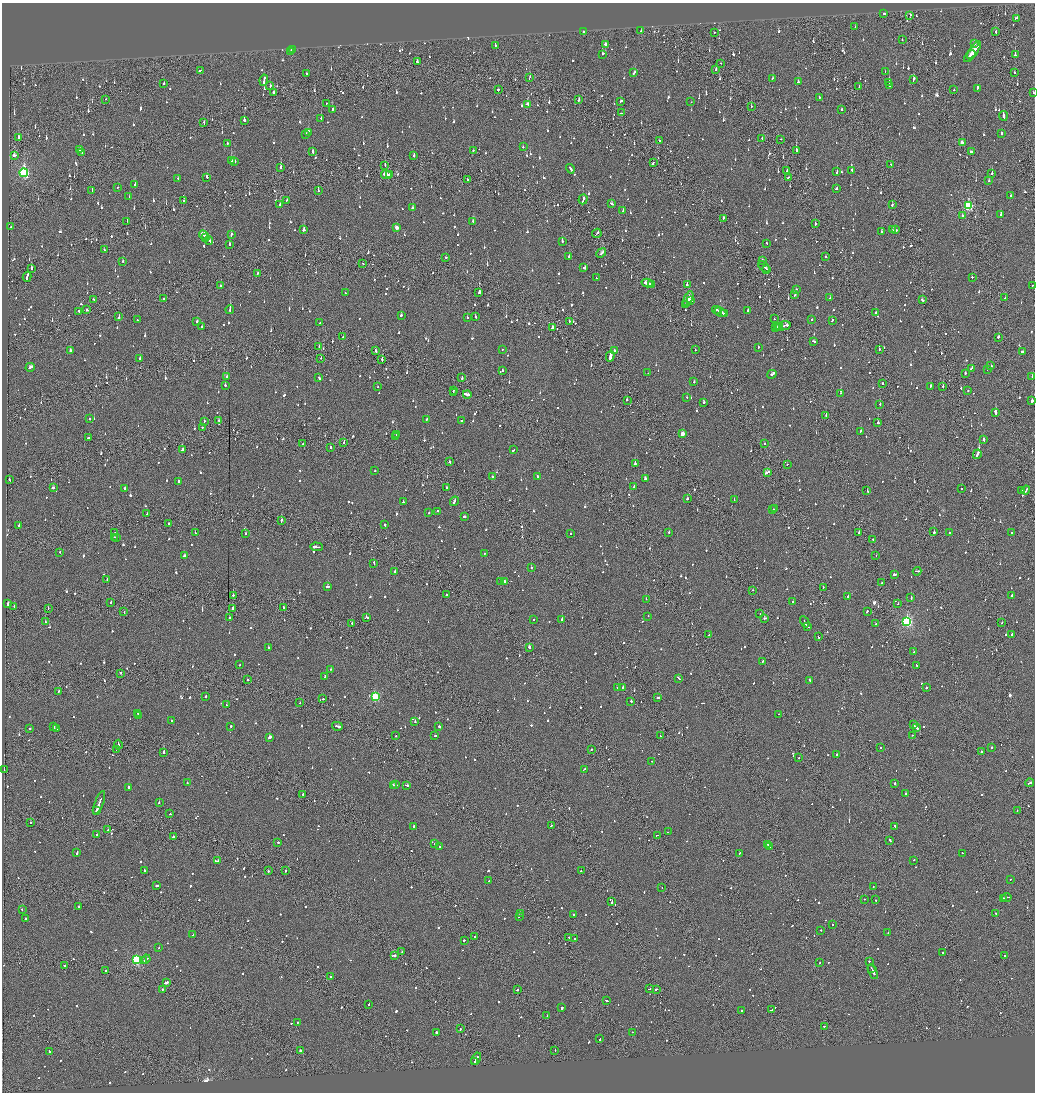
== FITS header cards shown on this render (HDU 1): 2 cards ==
NAXIS1  =                 2065
NAXIS2  =                 2180

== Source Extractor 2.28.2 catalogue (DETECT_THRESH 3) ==
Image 2065 x 2180 px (HDU 1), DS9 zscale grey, zoomed out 1/2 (1 PNG px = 2 x 2 image px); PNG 1037 x 1094 px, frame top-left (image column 1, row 2179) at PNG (2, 3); each listed source drawn as its Kron ellipse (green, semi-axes under 4 px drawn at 4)
Background -0.0821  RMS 0.063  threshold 0.188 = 3 sigma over >= 5 px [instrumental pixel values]
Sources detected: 1702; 90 cannot appear on this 1/2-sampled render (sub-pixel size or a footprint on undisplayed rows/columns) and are neither listed nor drawn; of the other 1612, the 500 brightest by FLUX_AUTO listed and drawn (1112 fainter detections omitted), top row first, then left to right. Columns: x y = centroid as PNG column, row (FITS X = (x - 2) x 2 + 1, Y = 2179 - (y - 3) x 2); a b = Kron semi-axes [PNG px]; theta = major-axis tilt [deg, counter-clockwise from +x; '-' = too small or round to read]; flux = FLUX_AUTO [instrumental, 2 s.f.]
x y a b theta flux
884 14 2 2 - 340
910 15 2 2 - 70
1016 18 3 2 - 88
855 27 3 2 - 74
583 31 2 2 - 560
641 31 2 2 - 96
714 32 2 1 - 150
996 32 2 2 - 77
902 40 2 2 - 88
974 44 2 2 - 79
495 45 2 2 - 99
606 45 3 2 - 130
292 49 3 1 - 81
974 50 10 2 54 480
291 51 3 2 - 120
602 54 2 2 - 210
1015 55 2 2 - 300
970 56 7 2 46 300
417 62 3 2 - 120
721 63 2 1 - 77
716 69 3 2 - 68
200 70 3 2 - 100
885 72 2 1 - 170
1015 72 2 2 - 110
307 73 2 2 - 360
634 73 4 2 - 83
530 77 2 2 - 99
772 78 2 2 - 68
913 79 4 2 - 190
264 80 6 2 80 240
798 82 2 2 - 76
889 82 2 2 - 140
164 83 2 2 - 72
889 85 3 2 - 350
270 86 2 2 - 72
859 87 4 2 - 230
977 88 3 2 - 100
498 90 2 2 - 150
954 90 2 2 - 270
273 93 2 2 - 200
1033 93 2 2 - 67
819 97 3 2 - 70
105 99 2 1 - 66
579 100 3 2 - 79
621 101 3 2 - 88
691 102 2 1 - 110
326 103 2 1 - 220
527 104 3 2 - 160
751 106 2 1 - 110
332 110 3 2 - 90
841 110 2 1 - 110
621 113 2 2 - 97
1003 116 5 2 - 250
321 118 2 2 - 150
244 120 2 2 - 1800
204 123 3 1 - 120
308 132 2 2 - 750
1002 133 2 2 - 200
306 134 2 2 - 150
18 137 2 2 - 190
762 139 2 1 - 74
781 139 2 1 - 89
660 141 2 2 - 120
962 143 3 2 - 390
227 144 3 2 - 80
523 147 2 2 - 75
80 150 2 2 - 140
473 150 2 2 - 210
796 151 2 2 - 260
82 152 2 2 - 70
313 152 4 2 - 250
971 152 3 2 - 130
14 155 4 2 - 130
414 156 2 2 - 160
231 161 2 2 - 210
235 161 3 2 - 160
653 163 3 2 - 91
891 164 3 2 - 98
385 165 3 2 - 91
281 167 3 2 - 430
570 169 5 2 - 170
852 170 2 2 - 97
787 171 2 2 - 110
837 171 3 2 - 79
24 173 4 3 - 1700
992 173 2 2 - 83
386 175 5 2 - 240
389 175 4 2 - 260
207 177 3 2 - 98
788 177 2 2 - 120
178 178 2 2 - 75
467 180 3 1 - 110
989 181 2 2 - 83
135 184 2 2 - 100
118 187 2 1 - 250
836 189 3 2 - 130
92 191 2 2 - 70
318 191 3 2 - 73
1011 196 2 2 - 69
129 197 2 2 - 190
583 199 5 2 - 270
287 200 2 2 - 68
184 201 2 2 - 270
611 204 3 2 - 79
892 204 3 1 - 440
280 205 3 2 - 77
968 206 4 3 - 1200
412 208 3 2 - 130
623 211 2 2 - 76
1000 214 2 2 - 240
962 216 2 1 - 260
723 218 2 2 - 310
127 221 2 1 - 89
473 221 3 2 - 130
815 224 2 2 - 220
11 227 2 2 - 380
396 228 3 3 - 100
304 230 3 2 - 150
893 230 2 1 - 98
895 230 4 2 - 180
881 232 2 2 - 150
597 233 5 2 - 190
231 234 3 2 - 230
204 235 5 2 - 230
206 237 3 2 - 120
209 240 4 2 - 310
562 241 2 2 - 260
767 243 2 2 - 80
229 244 3 2 - 170
104 250 3 2 - 390
601 253 5 2 - 170
569 256 2 2 - 66
446 257 2 2 - 85
826 257 2 2 - 120
123 261 2 2 - 120
762 261 3 2 - 150
363 263 2 1 - 89
584 267 3 2 - 83
764 267 7 2 -41 190
31 268 3 2 - 140
767 269 3 1 - 110
257 274 2 1 - 110
27 277 5 2 - 230
972 277 2 2 - 110
596 278 2 2 - 78
647 283 6 2 -14 320
651 284 4 2 - 130
687 285 2 2 - 240
1032 285 2 1 - 100
220 286 2 1 - 260
796 289 2 2 - 120
479 292 3 2 - 710
345 293 2 2 - 71
795 295 3 2 - 85
830 298 3 2 - 88
1005 298 2 2 - 110
93 299 3 2 - 67
164 299 2 2 - 79
688 299 8 2 63 280
691 300 4 2 - 160
922 300 3 2 - 180
685 305 4 1 - 110
87 310 2 2 - 90
230 310 4 2 - 74
716 310 4 2 - 130
79 311 2 2 - 69
748 311 3 2 - 120
720 312 6 2 -26 200
876 312 2 2 - 360
724 314 3 1 - 90
401 315 2 2 - 160
475 316 2 2 - 78
119 317 4 2 - 150
467 318 2 2 - 79
774 319 2 2 - 100
137 320 2 2 - 95
812 320 2 2 - 96
832 320 2 2 - 150
197 321 3 2 - 82
569 321 2 2 - 160
320 323 2 2 - 72
783 326 8 2 13 360
202 327 2 2 - 75
553 327 4 2 - 240
778 327 2 2 - 110
780 327 2 2 - 110
776 328 2 2 - 110
343 337 2 2 - 76
998 337 2 2 - 120
814 341 3 2 - 120
319 346 2 2 - 100
758 348 2 2 - 92
502 349 2 1 - 87
879 349 2 2 - 100
70 350 2 2 - 380
614 350 2 2 - 69
695 350 2 2 - 130
375 351 3 2 - 200
1023 352 3 2 - 270
610 356 5 2 - 4400
140 358 2 1 - 140
321 358 2 1 - 110
382 360 3 2 - 200
991 366 2 2 - 85
30 367 4 2 - 150
972 368 4 2 - 160
987 369 2 2 - 170
502 370 2 2 - 66
648 373 2 2 - 71
965 373 2 2 - 130
772 374 5 2 - 310
227 376 2 2 - 110
1032 376 2 2 - 200
319 378 2 2 - 150
462 378 3 1 - 150
694 382 2 2 - 68
882 384 2 1 - 180
225 385 2 2 - 250
930 386 2 2 - 360
943 386 2 2 - 87
377 387 2 2 - 67
453 390 2 1 - 83
968 391 2 2 - 81
453 393 2 2 - 90
840 393 2 1 - 250
467 394 4 2 - 590
687 397 2 2 - 74
627 400 2 2 - 110
1032 401 3 2 - 220
704 402 3 2 - 91
880 404 2 1 - 100
996 413 3 2 - 510
826 415 2 1 - 99
89 419 2 2 - 72
427 419 2 2 - 87
461 420 2 2 - 110
204 421 2 2 - 76
219 421 3 2 - 98
878 423 2 2 - 110
202 427 2 1 - 78
860 431 2 2 - 160
396 434 3 2 - 170
683 434 3 3 - 220
396 436 2 1 - 110
88 438 2 2 - 74
984 439 3 2 - 210
344 443 2 1 - 85
303 444 2 2 - 75
765 444 2 1 - 120
331 447 2 2 - 140
182 450 3 2 - 83
514 450 3 2 - 110
977 454 5 2 - 210
450 462 3 2 - 140
635 464 2 2 - 400
787 464 2 1 - 190
375 471 2 2 - 68
767 472 4 2 - 390
537 476 3 2 - 98
492 477 2 2 - 100
645 479 3 2 - 320
9 480 3 1 - 130
178 481 2 2 - 300
634 486 2 2 - 110
447 487 2 2 - 110
53 488 2 2 - 94
125 488 2 2 - 480
962 489 2 2 - 100
1026 490 4 1 - 190
867 491 3 1 - 210
1022 491 2 2 - 100
687 499 2 2 - 170
734 500 2 2 - 100
454 501 5 2 - 190
403 502 3 2 - 100
773 509 2 1 - 240
775 509 2 1 - 950
437 511 2 2 - 86
429 513 2 2 - 110
147 514 2 1 - 120
464 517 3 2 - 91
281 521 3 1 - 110
169 523 2 2 - 90
19 525 2 2 - 110
385 525 2 2 - 230
669 532 2 2 - 170
859 532 2 1 - 260
934 532 2 2 - 680
115 533 2 2 - 130
195 533 3 2 - 97
245 533 2 1 - 200
570 533 2 2 - 150
949 533 2 2 - 190
1012 533 2 2 - 76
115 537 3 2 - 130
117 537 2 1 - 74
873 540 2 2 - 80
317 547 6 2 -4 280
59 552 2 2 - 150
484 554 3 2 - 66
185 555 4 2 - 260
876 555 2 2 - 74
374 563 2 2 - 250
531 567 2 2 - 88
395 571 2 2 - 260
917 571 4 2 - 150
895 575 4 2 - 160
107 580 2 2 - 200
501 581 2 2 - 94
504 582 3 2 - 81
882 583 3 2 - 160
328 587 3 2 - 150
823 587 3 1 - 74
753 590 2 2 - 67
446 594 2 1 - 96
233 595 2 1 - 200
1012 595 3 2 - 93
848 596 2 2 - 150
911 598 3 2 - 400
646 599 2 2 - 130
793 602 3 2 - 100
8 603 3 2 - 140
111 603 2 2 - 73
898 604 2 2 - 74
14 606 2 2 - 73
233 608 2 2 - 400
283 608 3 1 - 170
48 609 2 1 - 74
867 611 3 2 - 140
124 612 2 1 - 110
760 614 2 2 - 99
648 616 2 2 - 83
230 617 2 2 - 120
366 617 3 2 - 180
765 618 3 2 - 170
534 619 2 2 - 110
562 619 2 2 - 470
45 622 3 2 - 120
805 622 6 2 -62 290
907 622 4 3 - 2000
352 623 2 2 - 130
1002 623 2 2 - 92
875 624 2 2 - 90
808 627 3 1 - 130
1012 634 4 2 - 130
709 635 2 2 - 150
818 637 2 2 - 88
529 647 2 2 - 520
268 648 2 2 - 290
914 652 3 2 - 150
763 661 2 2 - 74
239 665 2 2 - 76
916 665 2 2 - 71
331 669 2 2 - 72
121 673 3 1 - 120
325 677 3 2 - 120
679 678 4 2 - 240
247 679 2 2 - 190
810 680 3 2 - 190
622 687 3 2 - 88
617 688 2 2 - 120
926 688 2 2 - 140
59 691 2 2 - 67
206 696 2 2 - 190
375 697 3 3 - 1000
658 698 3 2 - 99
323 699 2 2 - 79
631 701 2 2 - 310
300 703 2 1 - 84
226 705 2 2 - 73
138 713 3 2 - 89
778 714 2 2 - 67
139 716 4 2 - 150
171 721 2 2 - 69
415 721 2 2 - 100
914 725 3 1 - 180
231 726 2 2 - 170
337 726 5 2 - 420
54 727 2 2 - 86
439 727 2 2 - 350
916 727 3 1 - 320
56 728 2 2 - 94
30 729 2 1 - 150
912 735 2 1 - 91
396 736 2 2 - 86
435 736 3 2 - 95
660 736 2 2 - 100
269 737 3 2 - 660
118 744 5 1 - 220
880 747 2 2 - 130
992 747 2 2 - 150
116 749 2 1 - 82
591 749 2 2 - 91
981 752 2 2 - 240
164 753 2 2 - 890
837 754 2 2 - 120
798 758 2 1 - 76
652 761 2 1 - 100
584 769 3 1 - 85
4 770 2 2 - 82
187 782 2 2 - 110
895 783 2 2 - 260
1029 783 4 2 - 140
393 785 4 2 - 140
396 785 2 2 - 73
406 785 3 2 - 160
128 787 2 2 - 150
303 794 2 2 - 88
906 794 2 2 - 170
99 803 12 2 69 620
159 803 2 2 - 130
96 810 3 1 - 150
1017 810 2 1 - 68
170 814 2 2 - 110
30 823 2 2 - 110
552 825 3 2 - 140
414 826 2 2 - 260
895 826 2 2 - 75
108 830 3 2 - 94
668 832 2 2 - 120
97 834 2 2 - 76
657 835 3 1 - 97
173 837 2 2 - 450
890 840 3 2 - 100
278 842 2 2 - 110
435 844 3 2 - 110
768 844 3 2 - 140
769 846 2 1 - 71
439 847 2 2 - 130
77 853 3 2 - 160
739 853 3 2 - 120
962 853 2 2 - 74
914 860 2 2 - 76
218 861 2 2 - 71
145 870 2 2 - 140
268 871 2 2 - 120
286 871 2 2 - 130
581 871 2 1 - 81
1010 880 2 2 - 85
489 881 2 2 - 85
157 886 3 2 - 160
873 886 2 2 - 99
662 888 2 2 - 90
1007 897 4 1 - 150
1003 898 3 2 - 110
864 899 2 1 - 160
875 900 2 2 - 84
612 902 3 2 - 130
79 907 2 2 - 210
22 910 2 2 - 100
520 913 2 1 - 76
573 914 2 2 - 69
996 914 2 2 - 83
519 916 2 2 - 77
25 919 2 2 - 98
833 924 2 1 - 90
821 930 2 2 - 100
888 933 2 2 - 95
193 935 2 2 - 79
475 937 2 1 - 250
569 937 2 2 - 68
574 939 2 2 - 74
464 940 2 2 - 80
159 948 2 1 - 84
402 952 2 1 - 69
943 953 2 2 - 72
394 956 3 2 - 460
1005 956 2 2 - 69
137 959 3 3 - 1400
146 959 4 2 - 270
144 961 2 1 - 100
869 961 2 2 - 150
820 963 2 2 - 190
65 966 3 2 - 100
871 968 2 1 - 86
105 971 2 2 - 78
873 972 8 2 -65 280
330 977 2 2 - 140
166 982 4 2 - 180
162 989 2 2 - 69
649 989 2 1 - 100
656 989 2 2 - 310
517 990 2 2 - 310
607 1001 3 1 - 160
369 1004 2 2 - 91
562 1008 3 2 - 370
741 1010 2 2 - 410
772 1010 3 1 - 120
547 1016 2 1 - 120
297 1022 2 2 - 140
824 1026 2 2 - 110
460 1029 3 1 - 88
436 1032 2 2 - 160
633 1032 2 1 - 170
600 1039 2 1 - 93
300 1050 2 2 - 680
555 1050 2 2 - 120
49 1051 2 2 - 90
476 1059 6 2 61 270
475 1062 4 1 - 120
At the frame edge (FLAGS 8, measured only in part): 1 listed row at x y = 1033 93
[1112 fainter detections neither listed nor drawn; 90 sub-pixel or undisplayed-footprint detections neither listed nor drawn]